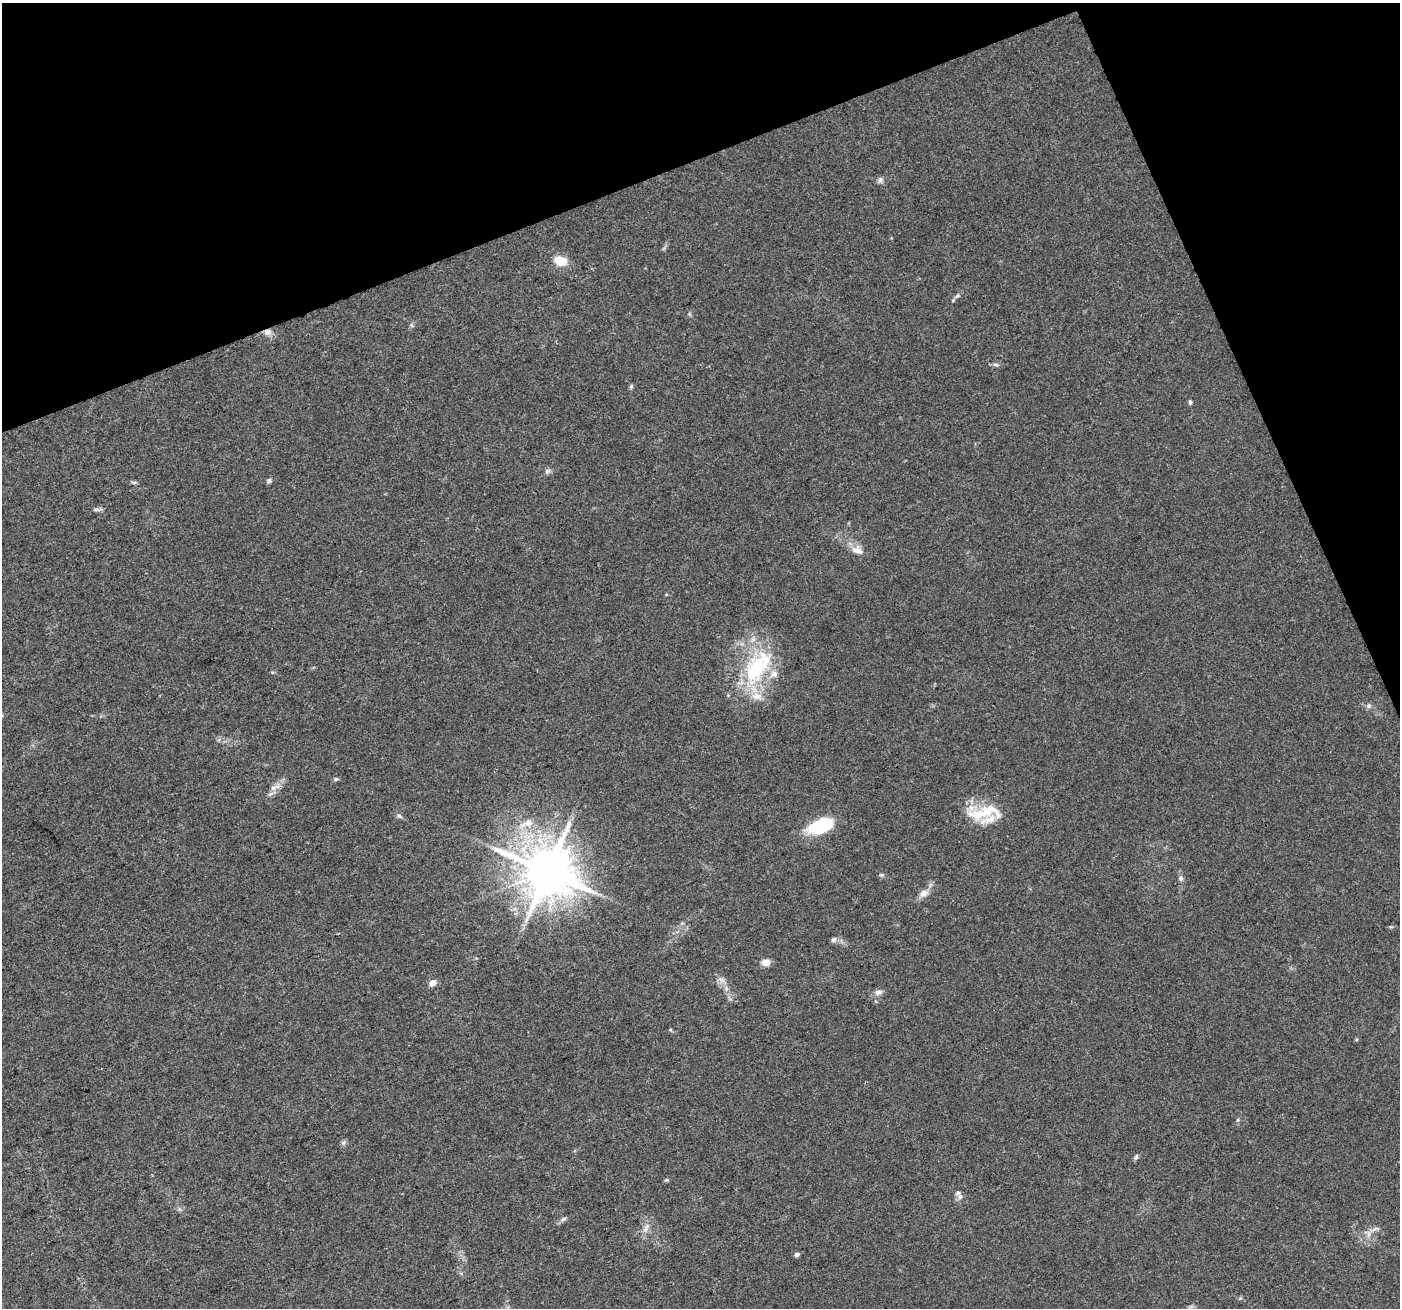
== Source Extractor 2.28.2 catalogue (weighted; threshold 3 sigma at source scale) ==
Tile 3 of 4 x 4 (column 3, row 1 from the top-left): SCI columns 2799-4196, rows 4058-5363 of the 5594 x 5446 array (HDU 1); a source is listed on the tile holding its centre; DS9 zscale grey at full resolution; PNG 1402 x 1310 px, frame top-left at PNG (2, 3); no overlay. Shown black and unused: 19% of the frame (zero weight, under 3 of 4 exposures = <1% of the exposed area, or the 3 px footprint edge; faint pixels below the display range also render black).
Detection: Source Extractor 2.28.2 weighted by HDU 2 'WHT'; one run over the whole footprint, this tile lists its part. Background 0.0402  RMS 0.0038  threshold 0.0172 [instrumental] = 3 sigma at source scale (4.5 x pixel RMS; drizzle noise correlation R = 1.50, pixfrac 1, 0.0396/0.0396 arcsec/px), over >= 5 px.
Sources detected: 47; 8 inside a brighter listed object's ellipse — not listed separately; the other 39 listed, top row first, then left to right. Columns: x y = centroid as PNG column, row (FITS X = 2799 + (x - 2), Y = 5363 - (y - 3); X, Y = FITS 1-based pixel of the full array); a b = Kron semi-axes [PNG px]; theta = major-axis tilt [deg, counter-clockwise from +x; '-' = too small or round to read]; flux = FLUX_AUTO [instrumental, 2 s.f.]
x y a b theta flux
880 180 8 6 75 1.1
560 261 15 11 -16 6.3
957 296 7 4 44 0.92
267 332 9 9 - 2.2
996 365 10 5 -11 0.93
631 386 6 5 - 0.64
1190 402 6 4 -89 0.66
547 471 8 6 15 1.1
269 480 7 5 87 0.82
134 482 8 4 -8 0.67
97 509 8 5 5 0.99
857 550 16 10 -20 3.5
755 669 47 27 64 35
1369 706 6 5 - 0.9
336 779 6 5 - 0.63
273 788 8 6 17 1.5
270 794 9 5 27 1.1
977 814 34 18 -23 12
399 816 9 6 -28 0.98
527 823 21 10 24 5.9
820 826 26 13 21 24
547 871 15 14 - 2200
881 875 6 5 - 0.62
1181 878 6 6 - 0.93
924 893 13 9 32 2.6
682 923 6 4 42 0.62
834 940 7 6 - 1.1
766 962 10 7 8 2.9
721 980 12 6 -34 1.8
433 983 5 5 - 4.8
878 992 10 7 9 1.6
1238 1120 6 4 89 0.54
1136 1157 6 5 - 0.75
666 1180 5 5 - 0.48
960 1197 8 6 71 1.2
563 1219 8 4 31 0.83
647 1226 8 5 45 1.1
1369 1234 10 5 90 1.5
797 1254 5 5 - 1
Overlapping masked pixels (flux is a lower limit): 1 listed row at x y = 267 332